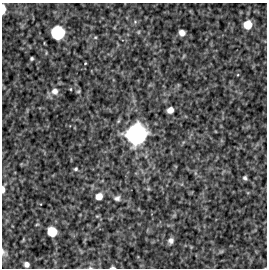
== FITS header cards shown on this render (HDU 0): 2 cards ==
NAXIS1  =                  265 / FITS: X Dimension
NAXIS2  =                  266 / FITS: Y Dimension

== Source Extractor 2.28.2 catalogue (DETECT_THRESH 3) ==
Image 265 x 266 px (HDU 0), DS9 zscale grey, 1 PNG px = 1 image px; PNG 269 x 270 px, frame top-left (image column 1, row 266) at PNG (2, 3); no overlay
Background 4520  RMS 240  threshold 729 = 3 sigma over >= 5 px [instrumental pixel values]
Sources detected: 26; all 26 listed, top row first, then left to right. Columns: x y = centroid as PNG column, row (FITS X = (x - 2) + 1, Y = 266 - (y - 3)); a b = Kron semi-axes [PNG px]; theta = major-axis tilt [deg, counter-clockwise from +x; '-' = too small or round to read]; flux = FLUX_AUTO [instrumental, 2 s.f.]
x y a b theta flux
3 9 8 3 90 1.4e+05
135 22 6 5 - 3.0e+04
248 25 8 7 - 2.8e+05
138 32 6 4 89 1.8e+04
58 33 10 10 - 8.1e+05
182 33 6 6 - 9.8e+04
95 37 5 5 - 2.0e+04
32 58 3 3 - 2.4e+04
85 63 3 2 - 1.3e+04
70 89 3 3 - 1.4e+04
55 91 9 9 - 1.1e+05
78 91 5 4 - 2.0e+04
170 110 6 5 - 1.1e+05
136 134 19 17 54 2.1e+06
76 169 5 4 - 2.4e+04
245 178 5 4 - 3.4e+04
3 189 7 3 89 8.0e+04
99 196 7 6 - 1.5e+05
117 198 9 7 18 5.7e+04
37 224 5 3 - 1.5e+04
52 232 8 7 - 3.6e+05
171 241 7 6 - 6.5e+04
3 252 11 6 -56 5.5e+04
26 264 5 5 - 6.9e+04
113 267 5 3 - 2.6e+04
90 268 5 3 - 1.6e+04
At the frame edge (FLAGS 8, measured only in part): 5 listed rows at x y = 3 9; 3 189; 3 252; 113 267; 90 268